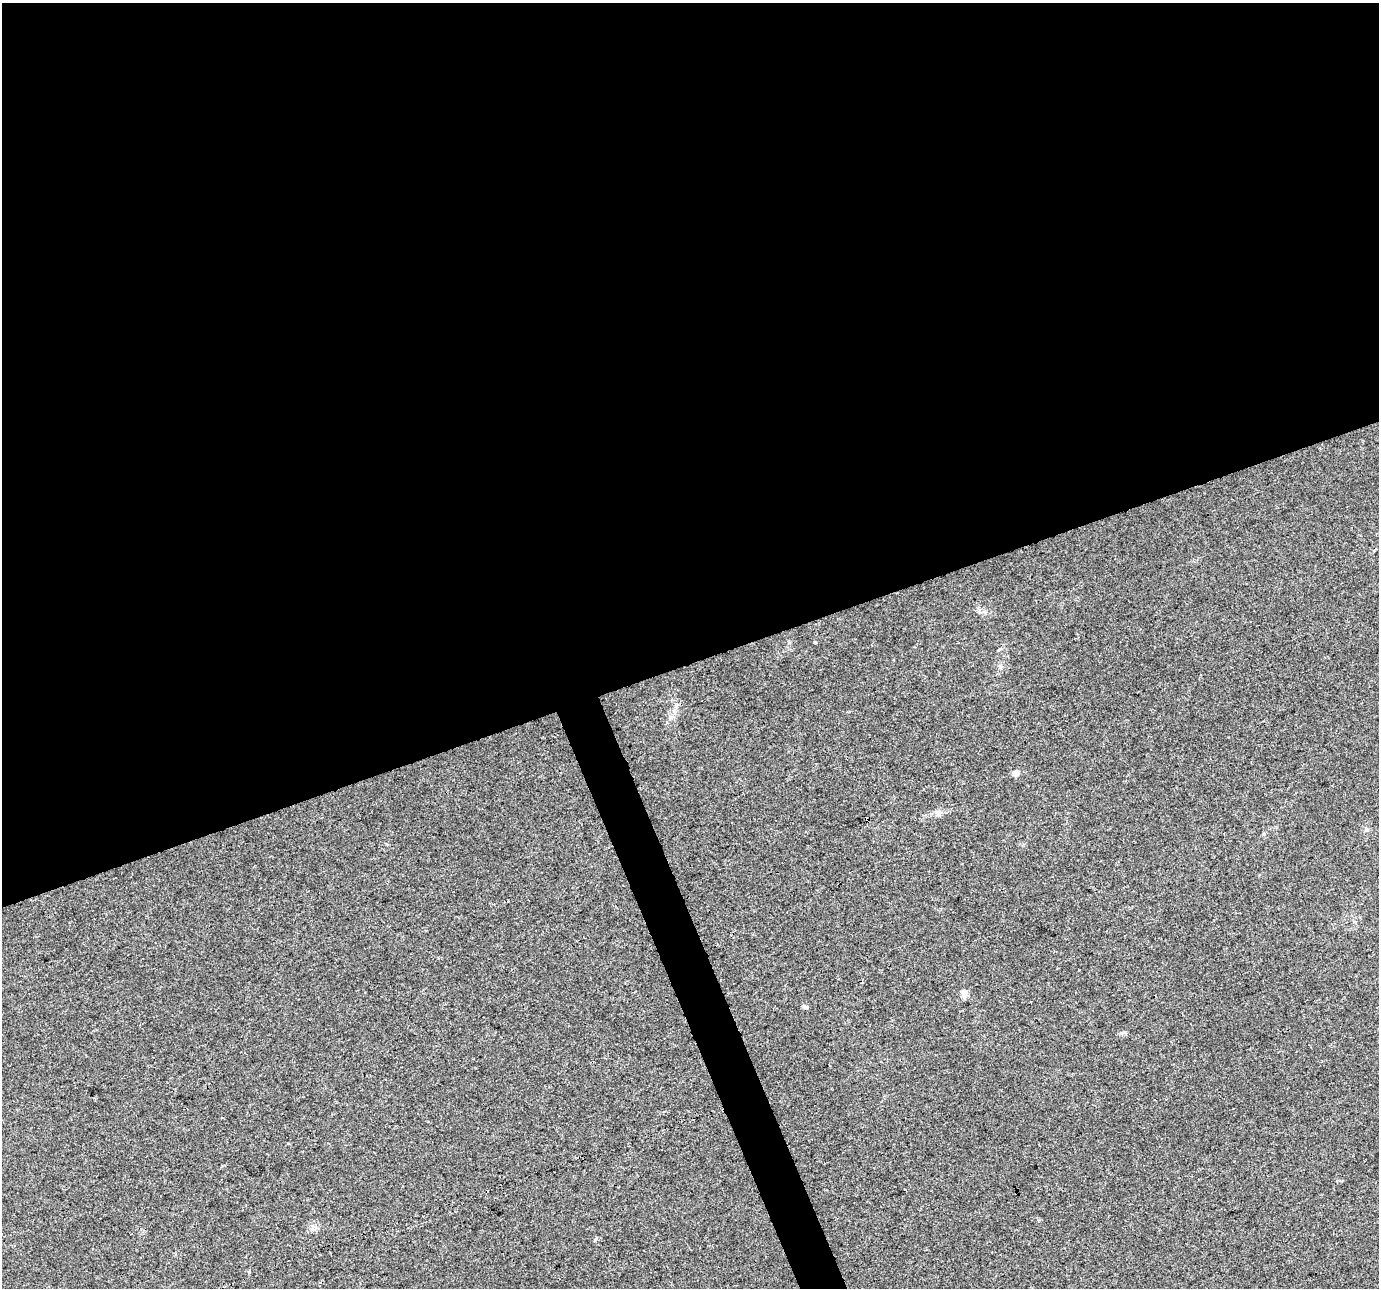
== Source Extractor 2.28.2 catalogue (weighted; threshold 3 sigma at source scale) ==
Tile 2 of 4 x 4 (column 2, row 1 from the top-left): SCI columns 1380-2756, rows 3989-5274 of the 5509 x 5350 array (HDU 1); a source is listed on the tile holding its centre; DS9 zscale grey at full resolution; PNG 1381 x 1290 px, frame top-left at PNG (2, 3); no overlay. Shown black and unused: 53% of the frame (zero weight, under 3 of 4 exposures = <1% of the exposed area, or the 3 px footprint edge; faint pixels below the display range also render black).
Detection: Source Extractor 2.28.2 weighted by HDU 2 'WHT'; one run over the whole footprint, this tile lists its part. Background 0.011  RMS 0.003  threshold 0.0136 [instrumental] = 3 sigma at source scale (4.5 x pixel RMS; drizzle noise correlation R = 1.50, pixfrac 1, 0.0396/0.0396 arcsec/px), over >= 5 px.
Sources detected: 6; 1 cosmic-ray / hot-pixel residue — not listed; the other 5 listed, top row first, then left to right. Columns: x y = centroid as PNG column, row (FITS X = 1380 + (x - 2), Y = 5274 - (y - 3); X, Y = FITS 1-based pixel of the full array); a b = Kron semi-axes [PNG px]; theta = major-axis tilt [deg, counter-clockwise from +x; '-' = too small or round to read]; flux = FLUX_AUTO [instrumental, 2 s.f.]
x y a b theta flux
1000 667 6 4 90 0.54
1016 773 5 4 - 3.3
938 813 9 7 32 1.2
964 993 9 7 -83 1.7
806 1007 9 4 -26 0.49